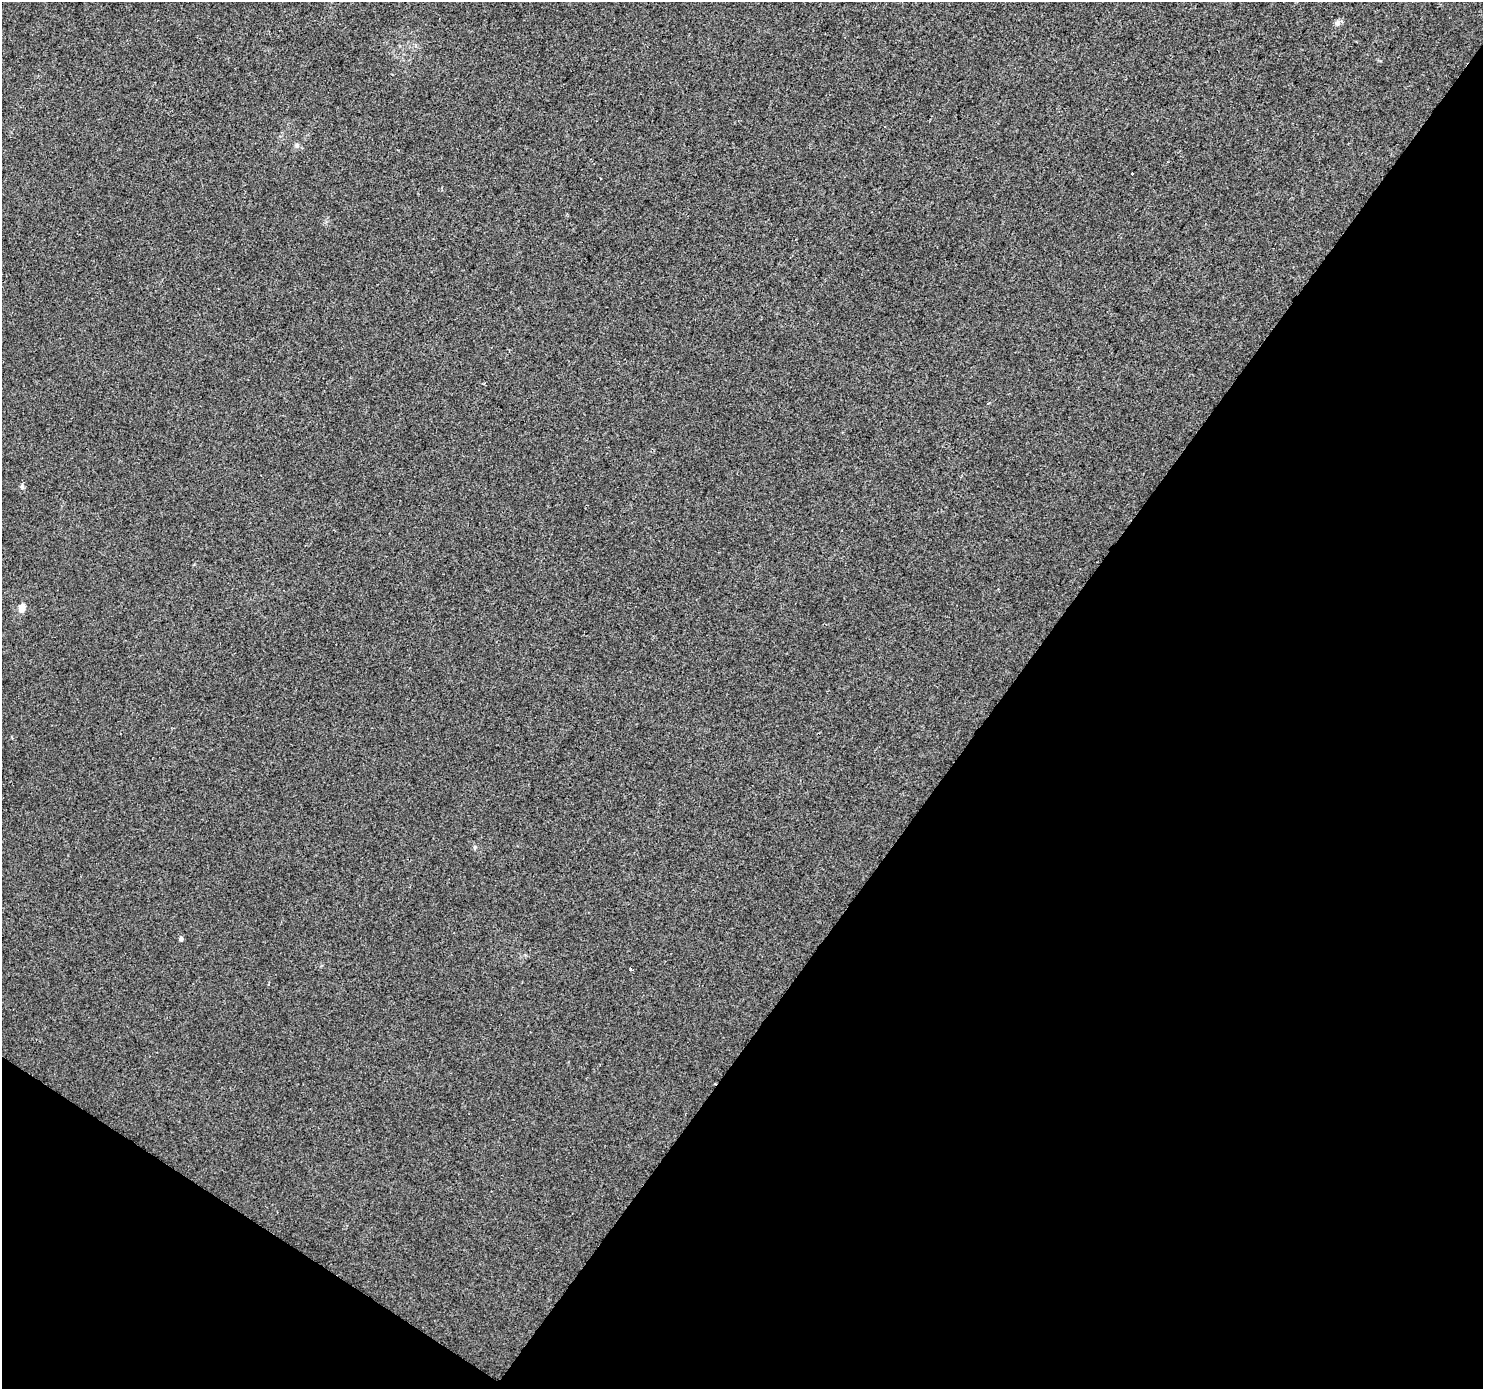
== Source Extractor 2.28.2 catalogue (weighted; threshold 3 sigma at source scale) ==
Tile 15 of 4 x 4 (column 3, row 4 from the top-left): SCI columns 2963-4443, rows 185-1571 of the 5930 x 5985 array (HDU 1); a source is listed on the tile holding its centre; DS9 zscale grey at full resolution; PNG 1485 x 1391 px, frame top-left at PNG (2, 2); no overlay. Shown black and unused: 36% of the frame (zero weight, under 2 of 3 exposures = <1% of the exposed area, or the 3 px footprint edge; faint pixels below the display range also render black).
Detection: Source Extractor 2.28.2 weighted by HDU 2 'WHT'; one run over the whole footprint, this tile lists its part. Background 0.00612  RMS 0.0046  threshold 0.0208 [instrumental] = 3 sigma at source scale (4.5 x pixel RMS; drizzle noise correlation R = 1.50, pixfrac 1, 0.0396/0.0396 arcsec/px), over >= 5 px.
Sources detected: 8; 1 cosmic-ray / hot-pixel residue — not listed; the other 7 listed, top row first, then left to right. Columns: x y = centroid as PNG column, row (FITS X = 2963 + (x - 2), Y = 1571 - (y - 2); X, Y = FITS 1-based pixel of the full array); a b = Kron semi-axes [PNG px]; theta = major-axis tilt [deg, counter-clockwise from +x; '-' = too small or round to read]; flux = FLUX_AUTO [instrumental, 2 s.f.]
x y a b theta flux
1337 23 9 7 84 1.5
297 145 7 6 - 1.1
1132 174 3 3 - 1
22 487 8 5 -66 0.83
22 607 5 4 - 6.8
181 939 5 5 - 0.91
630 969 3 3 - 1.2